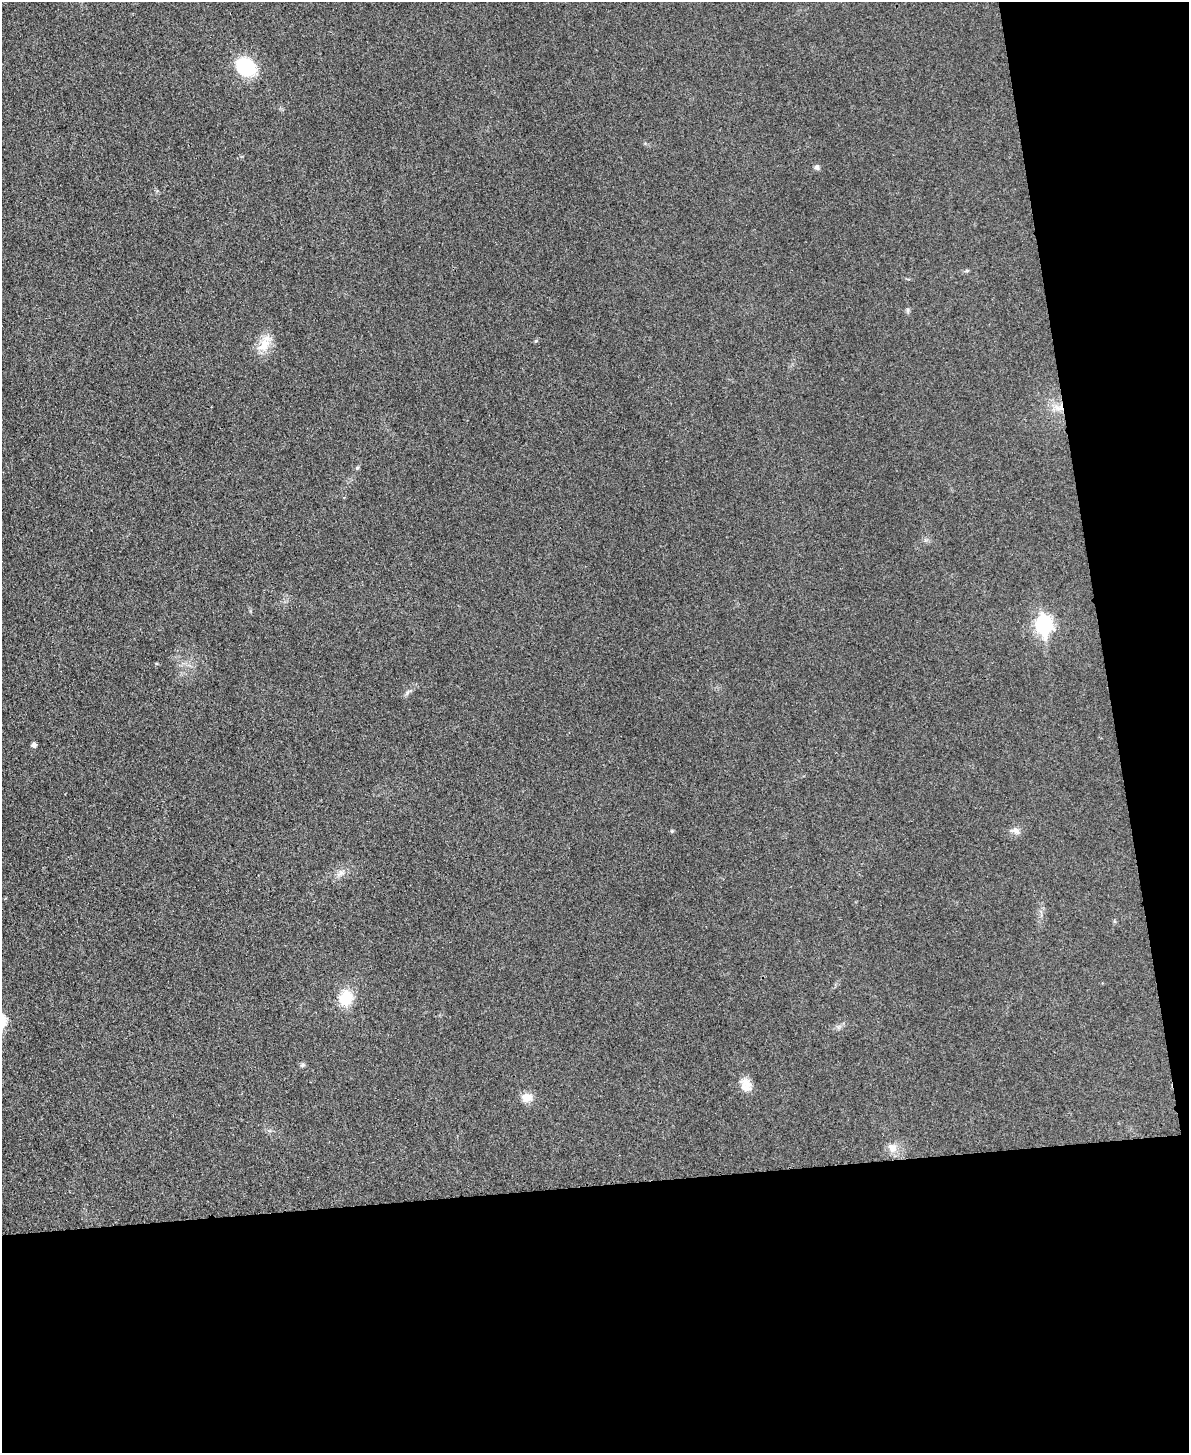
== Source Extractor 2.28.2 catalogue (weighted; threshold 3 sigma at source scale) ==
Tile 12 of 4 x 3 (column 4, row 3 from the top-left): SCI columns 3577-4763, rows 265-1715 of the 4778 x 4763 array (HDU 1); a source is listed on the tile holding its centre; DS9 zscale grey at full resolution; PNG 1191 x 1455 px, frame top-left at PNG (2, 2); no overlay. Shown black and unused: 25% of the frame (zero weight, under 3 of 4 exposures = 2% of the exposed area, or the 3 px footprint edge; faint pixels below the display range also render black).
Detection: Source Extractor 2.28.2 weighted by HDU 2 'WHT'; one run over the whole footprint, this tile lists its part. Background 0.0706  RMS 0.007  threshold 0.0317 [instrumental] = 3 sigma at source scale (4.5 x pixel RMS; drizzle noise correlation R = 1.50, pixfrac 1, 0.05/0.05 arcsec/px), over >= 5 px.
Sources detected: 17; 1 inside a brighter listed object's ellipse — not listed separately; the other 16 listed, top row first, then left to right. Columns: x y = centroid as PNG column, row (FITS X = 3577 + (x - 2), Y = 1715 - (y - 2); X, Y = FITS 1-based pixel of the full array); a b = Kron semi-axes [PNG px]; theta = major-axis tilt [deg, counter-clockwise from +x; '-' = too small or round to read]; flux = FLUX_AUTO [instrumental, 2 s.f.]
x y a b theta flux
246 67 18 15 -36 41
817 167 7 6 - 1.6
908 310 6 4 -71 1.2
536 341 5 4 - 0.9
264 345 23 14 65 12
1059 407 14 10 16 8.1
357 468 5 4 - 0.9
1044 624 9 7 -85 180
34 745 5 4 - 2.7
1015 831 15 8 -17 3.5
341 872 8 5 -30 2.4
346 998 16 13 72 19
303 1065 7 5 2 1.2
746 1083 18 11 -37 7.2
526 1097 13 10 -5 7.3
893 1148 14 11 -57 6.6
Overlapping masked pixels (flux is a lower limit): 1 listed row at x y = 1059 407
Unlisted compact peaks at least as high as the median listed source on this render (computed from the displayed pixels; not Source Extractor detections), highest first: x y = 672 831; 407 693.